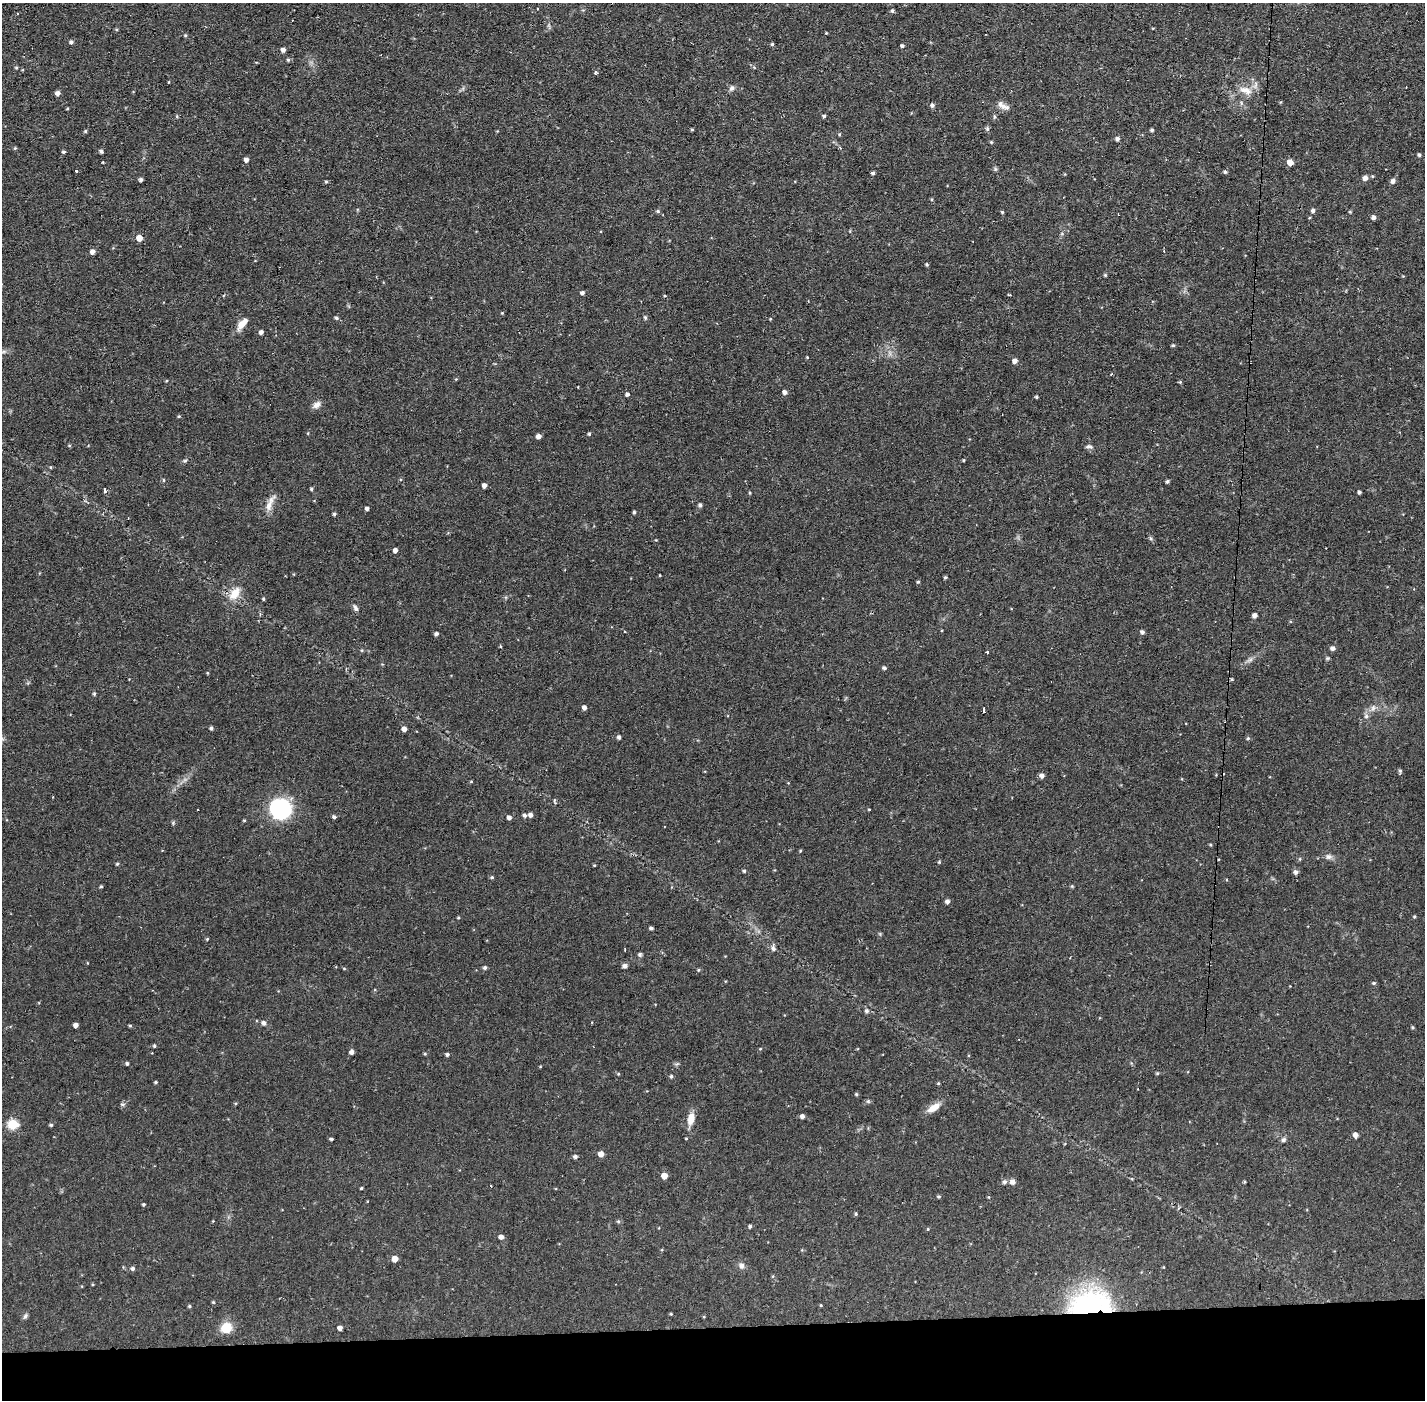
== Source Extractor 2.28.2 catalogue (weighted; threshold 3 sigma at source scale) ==
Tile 8 of 3 x 3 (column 2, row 3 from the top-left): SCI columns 1423-2845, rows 53-1450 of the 4267 x 4298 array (HDU 1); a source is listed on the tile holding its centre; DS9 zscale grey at full resolution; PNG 1427 x 1402 px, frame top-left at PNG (2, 3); no overlay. Shown black and unused: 5% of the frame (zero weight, under 2 of 3 exposures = <1% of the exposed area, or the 3 px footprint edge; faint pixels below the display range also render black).
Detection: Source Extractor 2.28.2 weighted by HDU 2 'WHT'; one run over the whole footprint, this tile lists its part. Background 0.0915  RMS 0.0065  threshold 0.0291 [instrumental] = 3 sigma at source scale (4.5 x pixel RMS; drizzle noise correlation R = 1.50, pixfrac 1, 0.05/0.05 arcsec/px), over >= 5 px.
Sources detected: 205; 4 cosmic-ray / hot-pixel residue — not listed; the other 201 listed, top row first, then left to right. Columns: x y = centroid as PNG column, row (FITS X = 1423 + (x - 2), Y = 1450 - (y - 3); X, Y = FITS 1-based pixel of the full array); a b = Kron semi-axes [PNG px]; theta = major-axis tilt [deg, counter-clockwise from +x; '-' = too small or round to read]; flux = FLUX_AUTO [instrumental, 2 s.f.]
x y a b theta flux
892 11 5 4 - 1.2
116 29 5 3 - 0.6
826 33 3 3 - 0.46
185 35 5 4 - 0.8
71 42 4 4 - 1.5
772 44 4 4 - 0.86
902 46 4 3 - 1.2
283 50 4 4 - 2.6
288 60 5 4 - 1
16 67 5 3 - 0.78
596 72 4 3 - 2.1
168 82 4 3 - 0.45
732 88 8 6 58 1.9
1246 90 20 9 -21 6.6
57 93 5 4 - 2.5
932 105 5 5 - 1.6
1003 106 18 7 -30 3.9
67 109 4 3 - 0.58
824 116 4 3 - 1.1
994 117 7 3 -83 0.94
987 129 6 5 - 1.3
692 130 4 3 - 0.71
1152 130 4 4 - 1
85 131 4 4 - 0.85
839 134 4 4 - 0.7
1118 139 5 4 - 1.7
991 142 4 4 - 0.74
15 148 5 4 - 0.61
101 151 4 3 - 1.6
64 152 4 4 - 1
1419 155 4 3 - 1.2
246 160 4 4 - 2.8
1290 162 5 5 - 6.7
76 171 3 3 - 1.4
1225 172 5 4 - 0.97
873 173 4 3 - 1.3
1365 178 6 5 - 3
141 180 4 3 - 1.6
1393 181 5 5 - 2.3
326 182 4 3 - 0.72
658 211 5 4 - 1.1
1313 211 5 4 - 1.7
1002 212 5 4 - 0.71
1350 212 4 4 - 0.6
1374 217 5 4 - 2.1
139 238 5 4 - 6.5
92 251 5 4 - 2.9
927 264 4 4 - 0.91
1105 275 4 4 - 0.77
582 293 4 4 - 1.7
502 313 4 4 - 0.46
336 318 5 4 - 1.1
645 318 5 4 - 1.2
770 319 4 3 - 0.51
242 324 15 7 48 6.5
261 332 4 4 - 2.3
1173 345 5 4 - 0.83
3 352 7 4 19 1.4
807 357 4 3 - 0.55
1015 361 5 5 - 2.9
1180 382 5 4 - 0.71
785 392 5 4 - 2.4
627 394 5 4 - 1.7
1036 397 4 4 - 0.96
316 405 12 7 34 3.1
179 416 4 4 - 0.64
308 433 5 3 - 0.48
589 434 4 3 - 0.91
538 436 4 4 - 3.3
69 445 5 3 - 0.61
1088 446 7 5 7 1.5
963 460 3 2 - 0.96
185 461 5 4 - 0.81
50 467 4 3 - 0.51
163 480 4 3 - 0.6
1167 481 4 3 - 1.1
484 485 4 4 - 2.7
311 489 4 4 - 0.94
105 490 4 3 - 5.2
1359 492 4 3 - 1.3
750 493 5 3 - 0.65
700 505 4 4 - 1.6
269 506 15 8 80 5
367 508 4 3 - 1.6
634 512 4 3 - 0.95
334 514 3 3 - 1.2
395 550 4 4 - 2.9
660 575 3 2 - 0.43
945 577 3 3 - 0.87
918 582 4 3 - 0.82
235 593 18 10 52 9
263 599 5 2 - 0.82
355 607 10 3 -79 1.5
1254 615 4 4 - 2.5
1142 632 5 4 - 1.6
436 634 4 3 - 1.6
500 646 3 3 - 2.3
1333 648 5 5 - 2.2
987 652 3 2 - 0.72
1250 660 7 4 19 1.5
884 668 5 4 - 1.4
207 673 5 3 - 0.55
1232 679 4 4 - 0.68
94 694 4 4 - 0.84
584 708 4 4 - 2.3
1373 708 9 6 64 2.4
983 710 5 3 - 4.5
1366 716 6 5 - 1.4
211 728 4 4 - 1.3
404 729 4 4 - 3.1
619 737 4 4 - 1.8
1248 738 5 4 - 0.97
1400 771 5 4 - 1.1
1042 776 5 5 - 2.6
471 781 4 3 - 0.56
280 809 20 19 - 55
869 809 3 3 - 0.51
525 815 4 4 - 1.4
530 815 4 4 - 2.5
334 817 4 4 - 1.5
509 817 4 4 - 2.3
244 820 4 3 - 0.67
173 823 5 5 - 0.81
1210 845 4 3 - 0.71
800 851 4 3 - 0.57
1328 857 8 8 - 2.1
1299 859 5 3 - 0.66
939 862 4 4 - 0.57
117 864 4 4 - 0.81
744 871 4 4 - 0.99
1296 872 5 5 - 2.1
492 877 5 4 - 0.88
1072 886 4 4 - 0.62
101 887 4 3 - 0.77
947 901 5 4 - 2.1
1414 917 4 4 - 0.75
458 918 4 3 - 0.6
651 928 4 3 - 1.5
207 939 4 4 - 0.7
773 948 7 6 - 1.9
639 955 6 5 - 1.1
87 963 4 2 - 0.44
625 966 6 4 9 1.9
344 968 5 3 - 0.53
485 968 4 4 - 1.4
698 970 5 4 - 0.76
1374 983 5 4 - 0.8
866 1011 6 5 - 1.5
264 1023 5 5 - 2.1
76 1025 4 4 - 2.8
130 1025 5 3 - 0.68
1413 1027 4 3 - 0.74
154 1046 4 4 - 0.93
351 1052 5 4 - 2.2
425 1054 4 4 - 0.67
447 1054 4 4 - 1.4
127 1063 4 3 - 1.1
1157 1073 5 4 - 0.78
618 1074 4 3 - 0.58
671 1076 4 4 - 1.1
155 1082 4 3 - 0.95
938 1083 4 3 - 0.66
856 1094 4 4 - 0.82
868 1101 6 5 - 0.95
235 1103 4 3 - 0.59
122 1104 6 4 -18 0.93
933 1108 18 8 31 6.1
802 1116 4 4 - 2.4
691 1119 15 8 79 6.8
13 1124 6 5 - 40
51 1125 4 4 - 0.87
1355 1135 5 4 - 2.9
331 1139 3 3 - 1.1
686 1139 4 3 - 0.5
1283 1140 7 5 45 1.5
601 1154 5 5 - 4.6
575 1156 5 4 - 1.6
664 1176 5 5 - 6
1004 1182 5 5 - 1.7
1013 1182 7 6 - 2.6
1244 1182 3 2 - 0.71
361 1188 3 2 - 0.66
938 1196 4 4 - 0.96
989 1197 5 3 - 0.52
143 1204 3 3 - 0.84
856 1214 5 4 - 0.75
618 1221 5 4 - 0.93
750 1226 4 3 - 1.2
928 1229 5 3 - 0.54
501 1237 5 4 - 2.7
395 1259 5 4 - 6.2
741 1266 8 7 - 2.4
133 1268 5 5 - 1.4
213 1302 4 4 - 0.65
1090 1304 49 28 8 91
821 1305 3 3 - 0.57
189 1306 4 4 - 0.79
671 1314 4 3 - 0.59
25 1316 8 5 69 1.4
226 1328 13 11 29 11
340 1328 4 4 - 2.9
Overlapping masked pixels (flux is a lower limit): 1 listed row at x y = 1090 1304